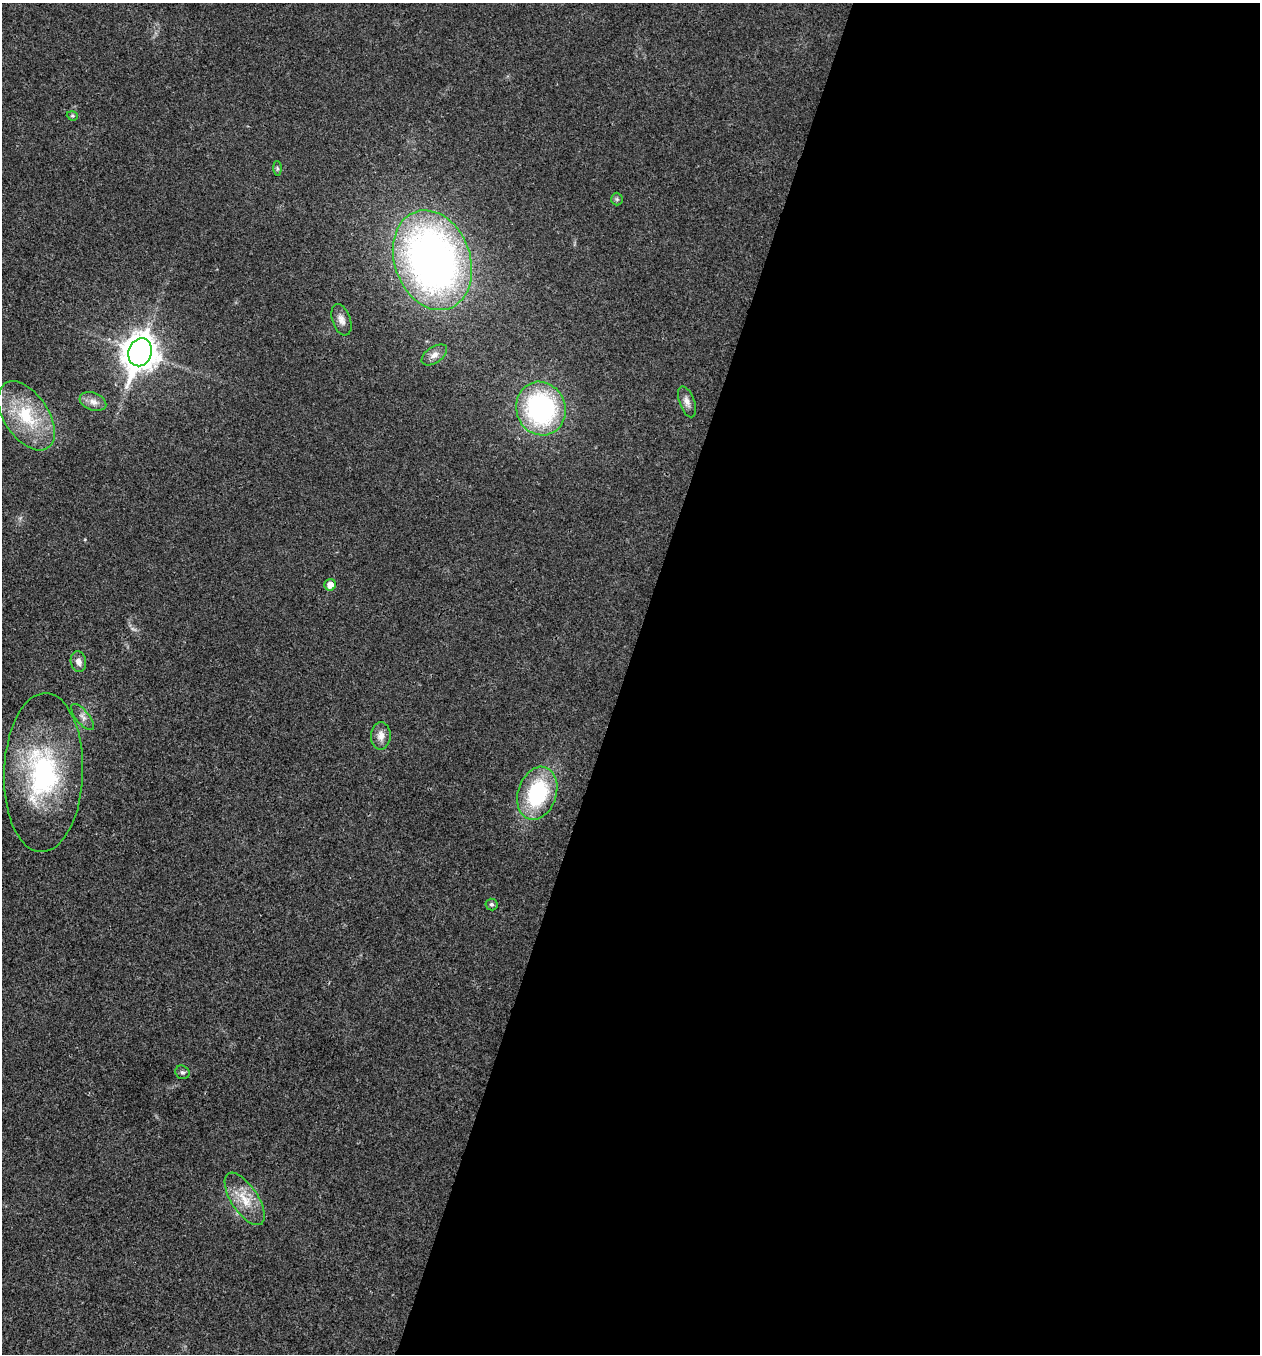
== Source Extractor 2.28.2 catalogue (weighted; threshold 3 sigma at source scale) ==
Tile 12 of 4 x 4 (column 4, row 3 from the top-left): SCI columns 4038-5295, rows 1355-2706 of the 5430 x 5417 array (HDU 1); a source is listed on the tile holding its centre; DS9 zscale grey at full resolution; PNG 1262 x 1356 px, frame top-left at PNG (2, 3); each listed source drawn as its Kron ellipse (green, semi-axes under 4 px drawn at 4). Shown black and unused: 51% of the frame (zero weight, under 3 of 4 exposures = <1% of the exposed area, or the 3 px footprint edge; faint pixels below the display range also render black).
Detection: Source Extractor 2.28.2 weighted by HDU 2 'WHT'; one run over the whole footprint, this tile lists its part. Background 0.0221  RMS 0.0041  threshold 0.0182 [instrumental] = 3 sigma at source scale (4.5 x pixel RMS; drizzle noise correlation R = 1.50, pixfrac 1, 0.05/0.05 arcsec/px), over >= 5 px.
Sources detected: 21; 1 inside a brighter object's white glare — neither listed nor drawn; the other 20 listed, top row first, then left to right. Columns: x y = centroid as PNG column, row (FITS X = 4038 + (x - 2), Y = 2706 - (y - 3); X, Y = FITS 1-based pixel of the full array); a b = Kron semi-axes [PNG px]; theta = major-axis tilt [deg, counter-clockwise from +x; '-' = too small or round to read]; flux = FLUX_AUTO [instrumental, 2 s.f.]
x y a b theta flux
72 116 6 4 -19 0.59
277 168 7 4 -89 0.65
617 199 6 6 - 0.72
432 260 51 38 -70 240
341 320 16 9 -70 2.9
140 352 14 11 70 710
434 355 14 8 34 2.5
93 402 14 8 -20 2.9
687 402 16 7 -70 2.5
541 409 27 24 -71 70
26 416 39 22 -56 24
330 585 6 5 - 3.6
78 662 10 7 -79 2.4
83 717 16 6 -51 2.2
381 736 14 10 87 3.2
43 772 79 39 88 66
537 793 27 19 72 37
492 904 6 6 - 0.8
182 1072 7 6 - 1
245 1199 30 13 -57 9.9